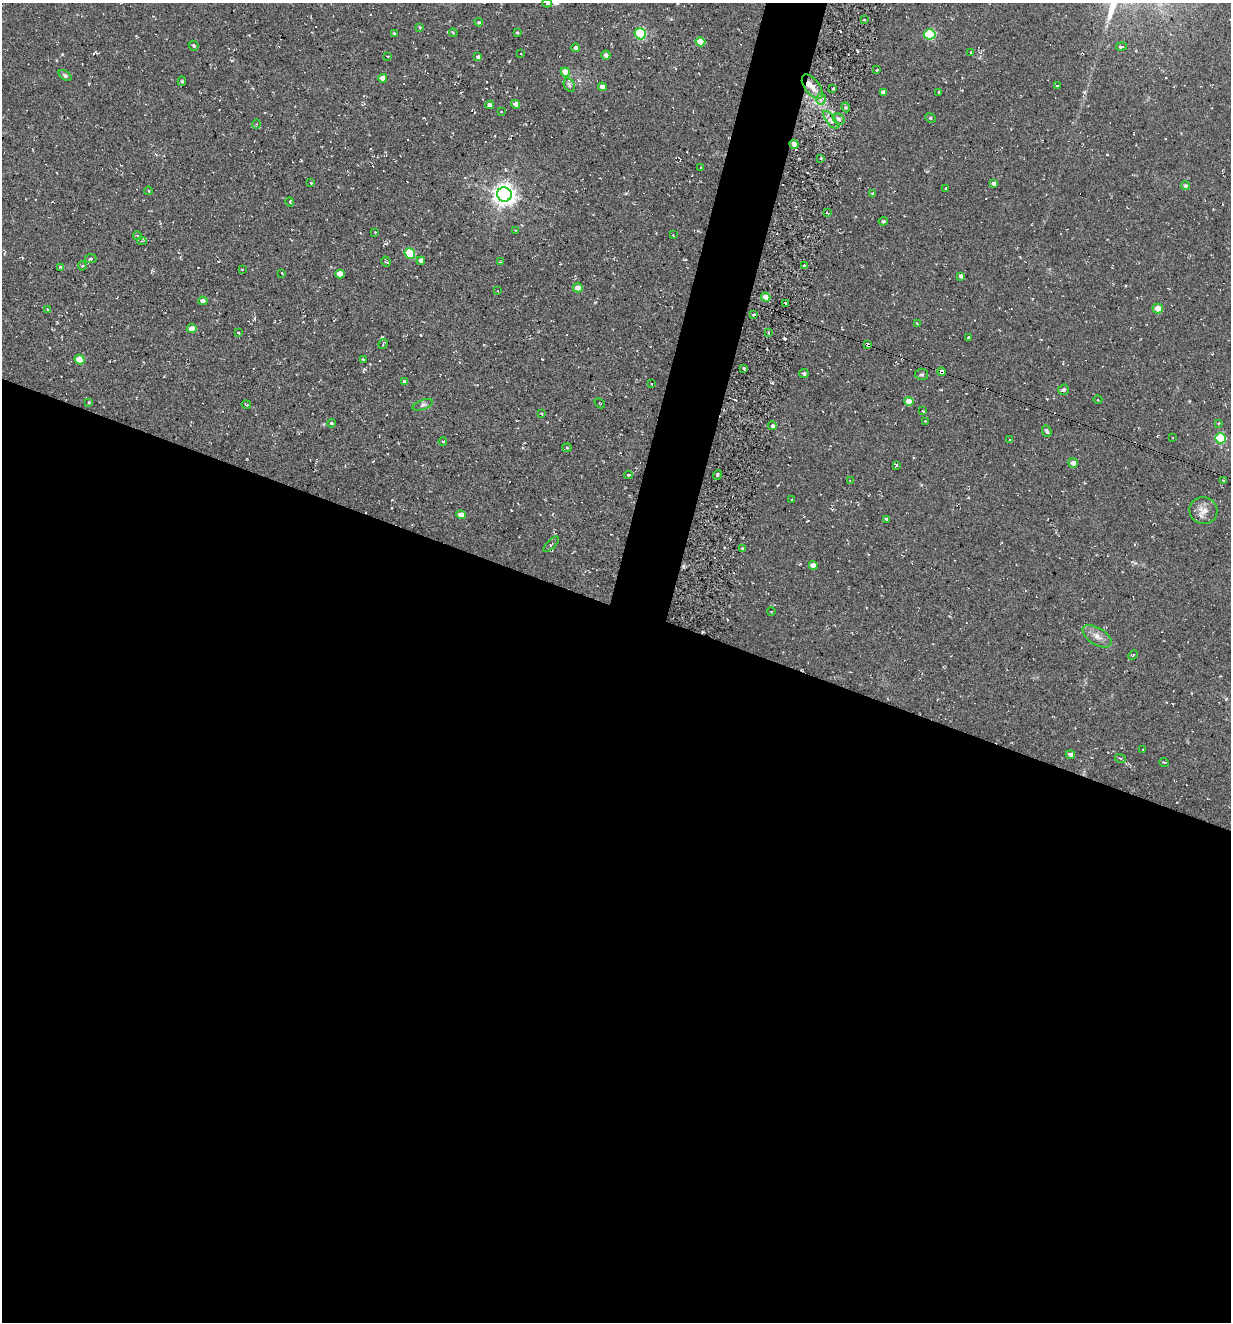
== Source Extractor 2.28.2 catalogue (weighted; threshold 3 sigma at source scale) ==
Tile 14 of 4 x 4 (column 2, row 4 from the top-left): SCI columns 1485-2713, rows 23-1342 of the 5354 x 5304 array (HDU 1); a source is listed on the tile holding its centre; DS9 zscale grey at full resolution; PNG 1233 x 1324 px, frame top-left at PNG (2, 3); each listed source drawn as its Kron ellipse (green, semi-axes under 4 px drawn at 4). Shown black and unused: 57% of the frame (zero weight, under 2 of 3 exposures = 3% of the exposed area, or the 3 px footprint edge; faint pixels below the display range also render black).
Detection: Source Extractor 2.28.2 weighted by HDU 2 'WHT'; one run over the whole footprint, this tile lists its part. Background 0.0885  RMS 0.013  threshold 0.0569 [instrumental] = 3 sigma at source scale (4.5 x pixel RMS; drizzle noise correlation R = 1.50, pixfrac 1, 0.05/0.05 arcsec/px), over >= 5 px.
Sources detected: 137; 5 cosmic-ray / hot-pixel residue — neither listed nor drawn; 1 inside a brighter listed object's ellipse — not listed separately; the other 131 listed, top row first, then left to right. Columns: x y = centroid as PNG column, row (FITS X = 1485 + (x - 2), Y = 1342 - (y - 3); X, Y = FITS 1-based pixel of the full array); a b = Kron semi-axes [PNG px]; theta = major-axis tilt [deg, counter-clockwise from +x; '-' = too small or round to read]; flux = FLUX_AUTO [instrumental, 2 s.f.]
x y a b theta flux
547 3 5 4 - 1.7
864 20 3 3 - 2.4
479 22 4 4 - 1.3
420 27 4 3 - 1.7
394 33 3 3 - 1.3
453 33 4 3 - 1.2
517 33 3 2 - 1.2
640 34 6 5 - 130
930 34 5 5 - 88
700 42 5 4 - 20
194 46 5 4 - 1.8
1121 47 5 4 - 3.4
576 48 4 4 - 3.6
971 52 3 2 - 1.5
521 54 2 2 - 0.76
606 55 4 4 - 3.9
387 56 3 2 - 1
478 57 4 3 - 3.3
877 70 3 2 - 1.3
565 72 5 4 - 18
65 75 7 4 -37 2.1
383 78 4 4 - 10
182 81 5 4 - 1.9
569 85 7 5 -61 3.4
1057 85 3 2 - 0.98
602 87 4 4 - 10
812 87 14 7 -53 11
833 88 3 2 - 1.2
883 92 4 4 - 4.1
939 92 3 3 - 3.5
821 99 6 4 74 4.5
516 104 4 4 - 7.2
490 105 4 4 - 4
846 107 5 4 - 2.2
501 112 3 3 - 1.1
930 118 5 4 - 1.8
839 119 6 5 - 3.2
831 120 11 4 -52 4.6
256 124 4 3 - 1.1
794 144 4 4 - 6.9
821 158 3 3 - 1.5
701 167 4 3 - 1.1
311 183 3 3 - 1.2
994 183 4 3 - 4.3
1185 186 4 4 - 2.3
946 188 3 2 - 0.97
149 191 4 3 - 0.91
504 194 7 7 - 900
873 194 4 3 - 2.4
290 202 4 3 - 1
827 213 3 2 - 1.5
883 221 5 4 - 2.4
515 230 2 2 - 0.63
375 232 3 3 - 0.8
673 235 3 2 - 0.9
137 236 5 4 - 1.6
142 241 4 4 - 1.3
410 254 5 5 - 45
91 259 6 4 4 2.1
421 261 4 4 - 6
386 262 5 3 - 1.3
500 262 4 4 - 1.2
804 265 2 2 - 1.3
82 266 4 4 - 1.8
60 267 4 3 - 1.9
242 270 3 2 - 0.91
282 273 3 2 - 0.92
340 274 5 4 - 14
961 276 4 4 - 3.5
578 288 5 4 - 7.7
498 291 3 2 - 0.72
766 297 5 4 - 11
203 301 5 4 - 5.4
785 303 4 2 - 2.4
48 309 3 2 - 1.5
1158 309 5 5 - 14
754 314 3 2 - 2
917 323 3 3 - 1.1
192 329 4 4 - 14
238 332 3 2 - 1.7
769 332 3 2 - 1.4
968 337 3 3 - 4.7
383 344 5 3 - 1.1
868 344 3 3 - 20
363 359 4 2 - 0.91
80 360 5 4 - 23
744 368 3 3 - 1.6
941 372 4 3 - 20
804 373 5 4 - 2.6
922 374 6 5 - 2.3
405 382 4 3 - 2.7
651 384 2 2 - 0.82
1063 390 6 5 - 3.4
1098 400 4 3 - 1
909 401 4 4 - 14
89 402 4 3 - 1.1
600 403 6 2 -45 0.97
246 405 5 3 - 1.2
423 405 10 5 18 3.3
923 411 4 3 - 2.1
542 414 3 2 - 1.1
925 421 2 2 - 0.97
331 423 4 3 - 1.5
1218 423 3 3 - 0.95
773 426 4 4 - 2.9
1047 431 6 4 -70 3.1
1172 438 3 2 - 0.92
1220 438 5 5 - 79
1009 440 4 2 - 0.78
443 442 4 3 - 1
567 448 4 4 - 1.4
1073 463 5 4 - 6.5
896 465 3 3 - 1.9
629 475 4 3 - 1.3
717 475 5 3 - 1.6
1223 480 3 2 - 1.7
850 481 3 2 - 1.1
792 499 3 2 - 0.81
1203 511 14 13 - 11
461 515 5 4 - 12
887 519 3 3 - 1.9
551 544 10 3 45 1.9
742 549 3 3 - 2.3
813 565 4 4 - 7.7
771 612 4 3 - 0.91
1097 636 16 8 -32 10
1133 655 5 4 - 1.6
1143 749 3 2 - 0.83
1070 755 4 4 - 3.6
1120 758 5 3 - 1.4
1164 762 5 3 - 1
Overlapping masked pixels (flux is a lower limit): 3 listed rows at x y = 794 144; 868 344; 941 372
Isophote crosses this tile's border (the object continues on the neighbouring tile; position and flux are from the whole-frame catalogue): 1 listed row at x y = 547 3
Unlisted compact peaks at least as high as the median listed source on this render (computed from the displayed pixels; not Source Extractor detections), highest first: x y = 784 338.